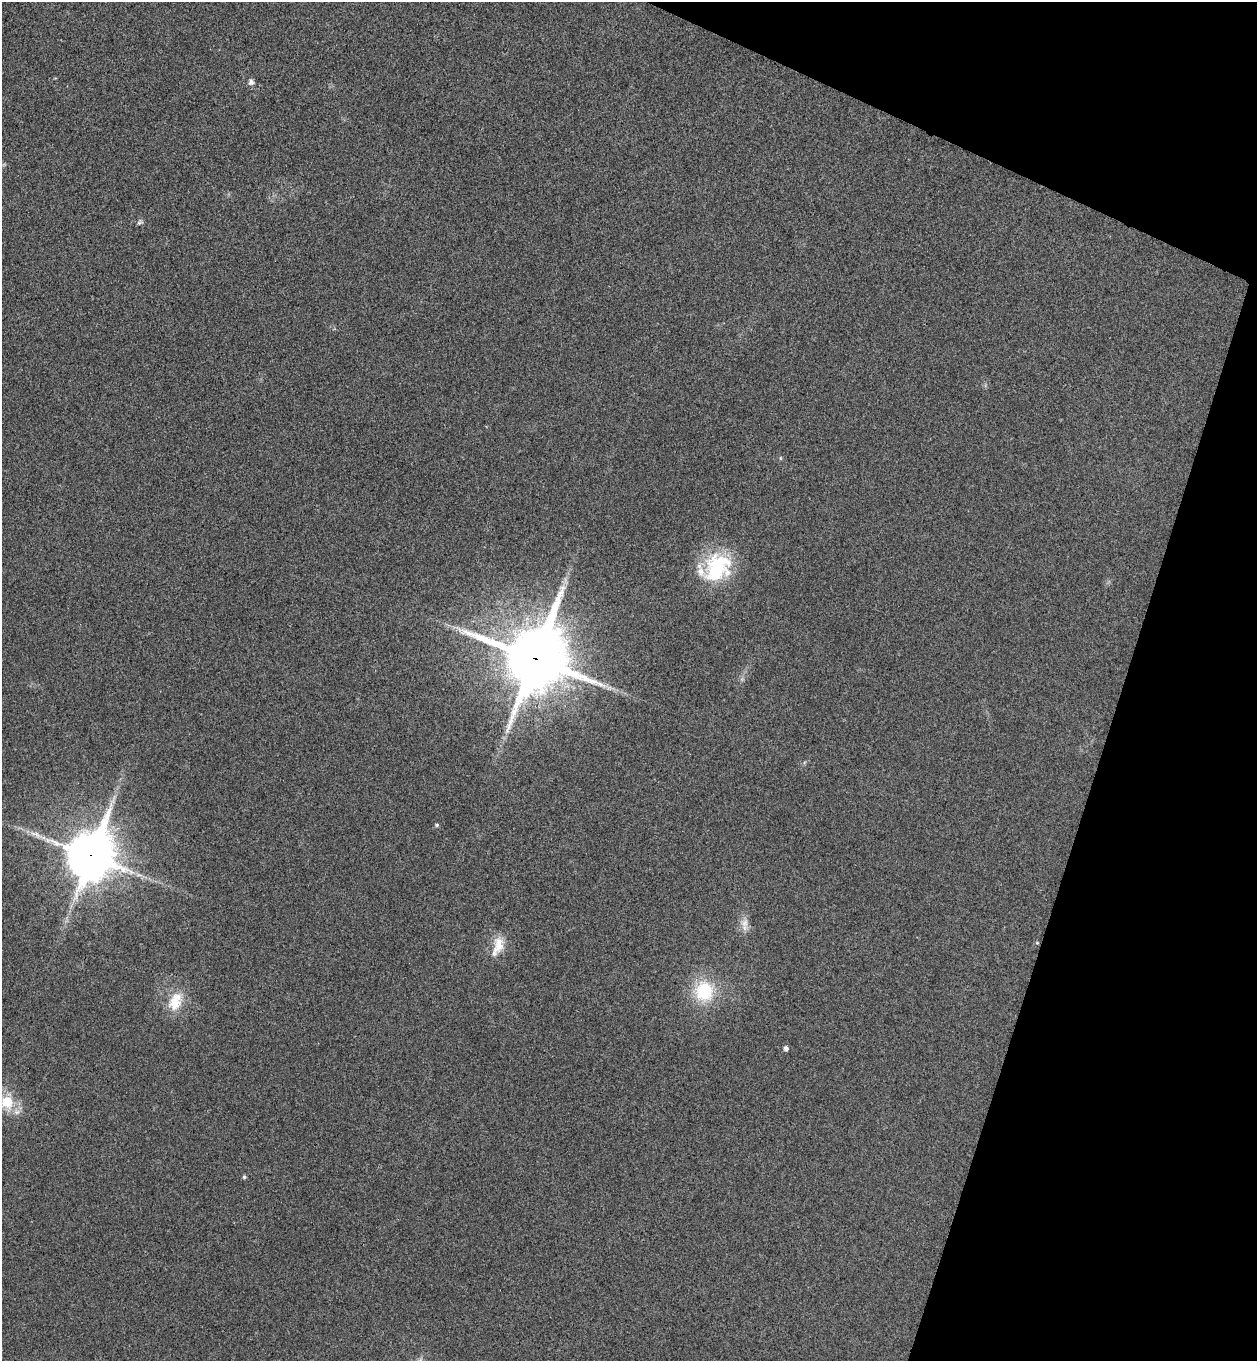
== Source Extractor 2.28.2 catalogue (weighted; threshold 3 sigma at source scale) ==
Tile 8 of 4 x 4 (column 4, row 2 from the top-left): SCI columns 3959-5213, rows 2745-4103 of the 5534 x 5489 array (HDU 1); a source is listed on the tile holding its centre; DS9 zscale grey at full resolution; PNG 1259 x 1363 px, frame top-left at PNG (2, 2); no overlay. Shown black and unused: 16% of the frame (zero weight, under 3 of 4 exposures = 6% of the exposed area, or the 3 px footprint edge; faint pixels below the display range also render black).
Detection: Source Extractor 2.28.2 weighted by HDU 2 'WHT'; one run over the whole footprint, this tile lists its part. Background 0.0414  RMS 0.0068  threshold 0.0308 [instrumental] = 3 sigma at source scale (4.5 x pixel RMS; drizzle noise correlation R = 1.50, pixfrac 1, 0.05/0.05 arcsec/px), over >= 5 px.
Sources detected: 19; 2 too faint to see at this stretch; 1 long thin detection or spike segment (spike, bleed or trail) — not listed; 1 inside a brighter listed object's ellipse — not listed separately; the other 15 listed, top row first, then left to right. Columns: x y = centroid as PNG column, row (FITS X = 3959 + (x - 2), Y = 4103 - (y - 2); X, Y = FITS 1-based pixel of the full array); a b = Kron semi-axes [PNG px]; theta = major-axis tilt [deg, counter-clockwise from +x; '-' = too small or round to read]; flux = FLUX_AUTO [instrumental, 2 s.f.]
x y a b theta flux
251 82 8 7 - 2.8
140 222 9 5 40 1.6
780 458 6 4 90 0.76
717 567 37 30 50 56
535 658 25 23 69 4700
437 825 5 4 - 1.2
91 856 20 16 69 2400
745 923 17 12 -85 6.7
1037 943 5 4 - 0.86
498 946 29 13 70 13
704 991 23 21 85 40
175 1001 27 17 68 19
786 1048 5 4 - 2.8
7 1102 19 17 -40 22
244 1177 5 4 - 1.3
Overlapping masked pixels (flux is a lower limit): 2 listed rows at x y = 535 658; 91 856
Isophote crosses this tile's border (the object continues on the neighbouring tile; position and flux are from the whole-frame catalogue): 1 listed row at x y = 7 1102